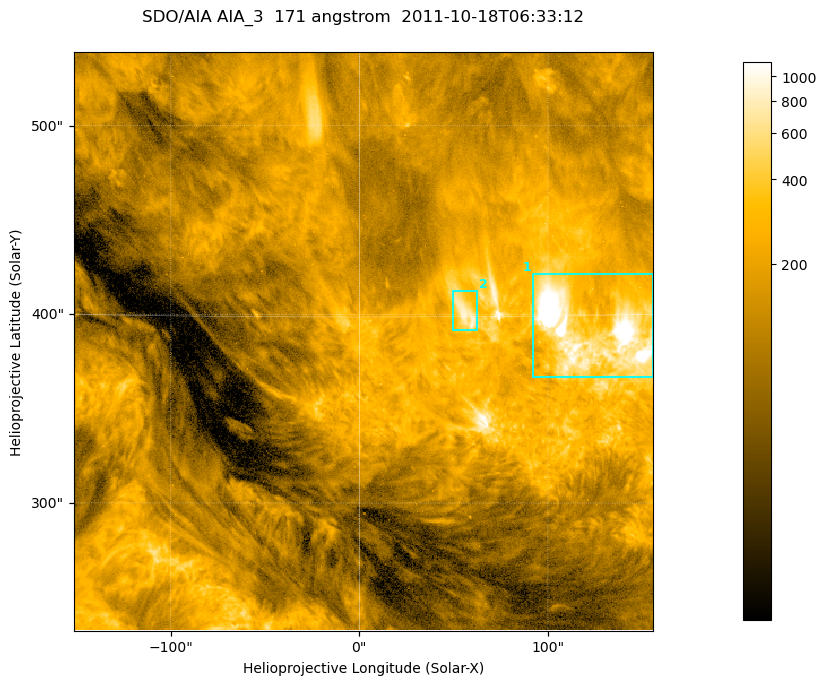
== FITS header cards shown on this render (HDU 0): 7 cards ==
TELESCOP= 'SDO/AIA '
INSTRUME= 'AIA_3   '
WAVELNTH=                  171
WAVEUNIT= 'angstrom'
DATE-OBS= '2011-10-18T06:33:12.34'
CTYPE1  = 'HPLN-TAN'
CTYPE2  = 'HPLT-TAN'

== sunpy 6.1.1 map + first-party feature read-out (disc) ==
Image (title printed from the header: SDO/AIA AIA_3  171 angstrom  2011-10-18T06:33:12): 512 x 512 px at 0.599 arcsec/px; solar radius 963 arcsec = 1606 px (partial field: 3.2% of the solar disc is inside the frame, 100% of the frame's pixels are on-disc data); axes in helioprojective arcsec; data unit not stated in the header (colour bar unlabelled)
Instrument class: DISC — disc imager (sunpy class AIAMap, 171 A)
Bright regions (active regions / flare kernels): reference = the on-disc median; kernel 5 px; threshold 5 sigma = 403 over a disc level ~139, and >= 1.15x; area >= 262 px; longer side >= 6 px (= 3.6 arcsec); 2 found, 2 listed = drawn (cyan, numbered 1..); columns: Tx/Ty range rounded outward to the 2 arcsec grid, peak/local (2 s.f.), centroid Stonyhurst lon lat
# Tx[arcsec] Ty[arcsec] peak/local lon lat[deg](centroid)
1 92..156 366..422 22 +8 +29
2 48..64 392..412 6.2 +4 +30